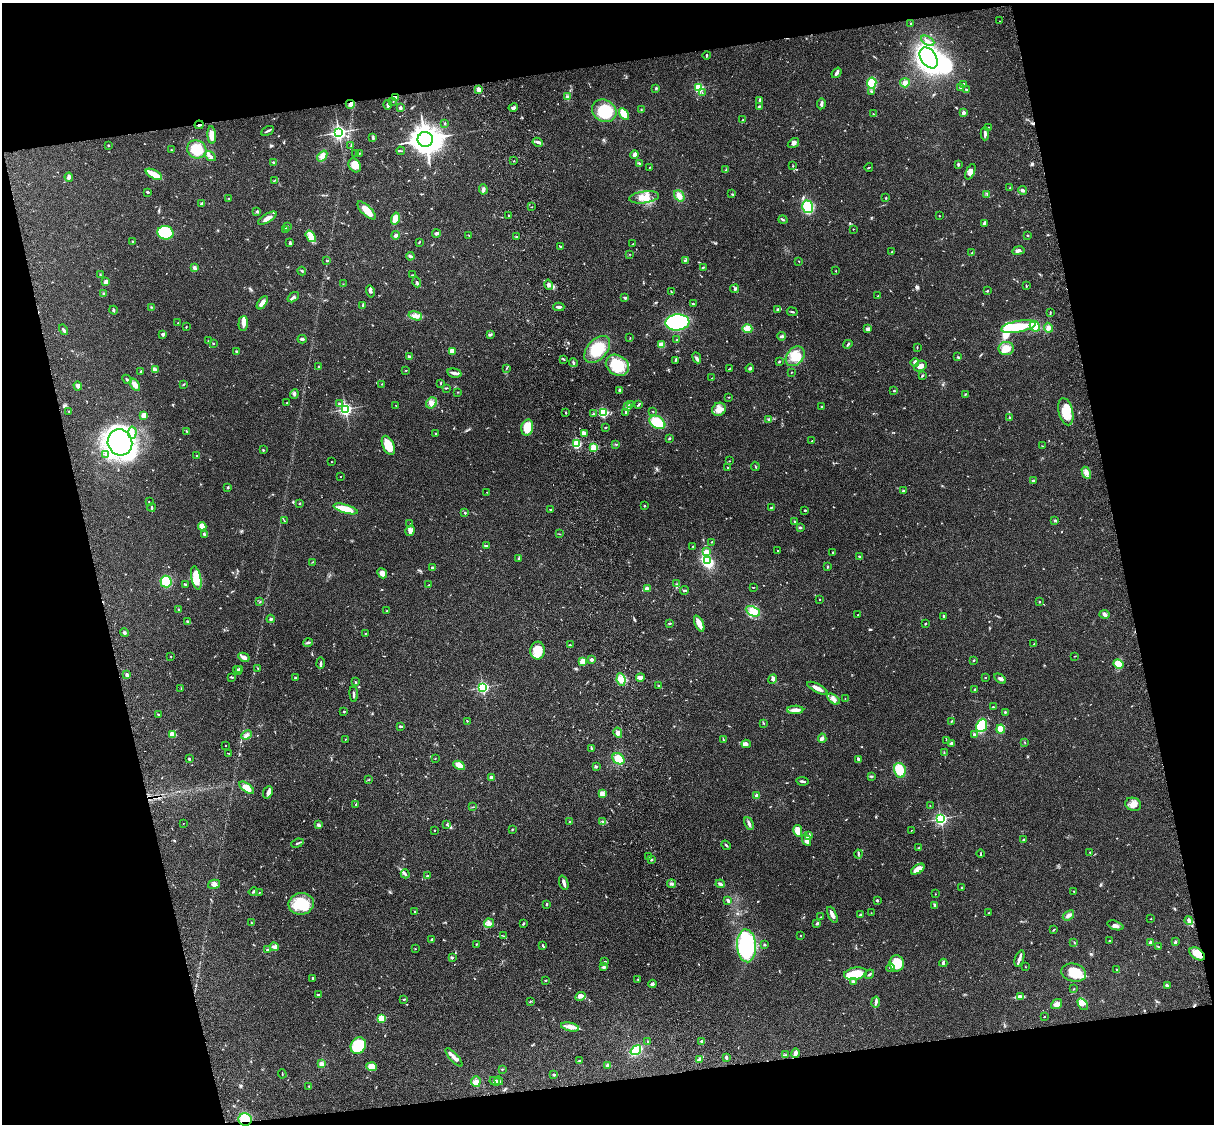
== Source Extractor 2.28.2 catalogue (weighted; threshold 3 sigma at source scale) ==
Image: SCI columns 121-4968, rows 277-4762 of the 5086 x 4926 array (HDU 1 of 3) = the unmasked area's bounding box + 8 px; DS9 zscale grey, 4 x 4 block average (1 PNG px = mean of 4 x 4 image px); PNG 1216 x 1126 px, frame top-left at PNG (2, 3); each listed source drawn as its Kron ellipse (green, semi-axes under 4 px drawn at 4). Shown black and unused: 25% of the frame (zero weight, under 3 of 4 exposures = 6% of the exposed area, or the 3 px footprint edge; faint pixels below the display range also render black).
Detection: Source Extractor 2.28.2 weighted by HDU 2 'WHT'. Background 0.0863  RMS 0.0061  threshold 0.0276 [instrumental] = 3 sigma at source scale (4.5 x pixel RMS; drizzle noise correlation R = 1.50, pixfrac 1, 0.05/0.05 arcsec/px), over >= 5 px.
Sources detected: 718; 2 too faint to see at this stretch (4 x 4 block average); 6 inside a brighter object's white glare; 4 cosmic-ray / hot-pixel residue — neither listed nor drawn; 15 coinciding with a brighter row at this scale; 35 inside a brighter listed object's ellipse — not listed separately; of the other 656, all 500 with FLUX_AUTO >= 1.36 (the completeness limit of this list) listed and drawn (156 fainter detections not listed), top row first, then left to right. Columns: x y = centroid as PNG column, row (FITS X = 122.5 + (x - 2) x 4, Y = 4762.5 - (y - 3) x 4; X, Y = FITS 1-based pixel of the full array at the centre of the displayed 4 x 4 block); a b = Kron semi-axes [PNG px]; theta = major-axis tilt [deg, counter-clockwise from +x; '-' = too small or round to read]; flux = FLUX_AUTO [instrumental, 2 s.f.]
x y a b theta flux
999 21 2 2 - 1.5
911 24 2 2 - 12
928 41 7 2 -27 9.1
707 55 4 2 - 2.6
929 58 11 7 -55 820
836 73 6 2 51 11
872 83 5 4 - 86
905 83 5 4 - 14
963 84 3 2 - 3.4
960 87 2 2 - 17
656 88 2 2 - 5.6
699 88 2 2 - 370
479 89 2 2 - 82
966 89 3 2 - 2.5
871 91 3 2 - 3.6
702 93 2 2 - 1.4
567 97 4 3 - 6.5
396 98 3 3 - 14
760 100 4 2 - 5.1
393 101 2 2 - 1.7
350 104 4 4 - 15
821 104 5 3 - 9.6
388 105 4 2 - 9.5
759 106 3 2 - 3.6
400 108 2 2 - 33
513 108 5 2 - 7.3
641 110 3 2 - 1.5
604 111 13 10 -32 150
963 113 2 2 - 47
624 114 6 4 -58 49
873 114 2 2 - 1.6
743 120 3 2 - 1.8
445 123 2 2 - 3.5
199 125 4 2 - 6.1
988 127 2 2 - 1.4
267 131 7 2 27 6.7
339 132 3 3 - 950
985 134 6 2 -90 13
212 135 9 4 -85 38
373 137 2 2 - 3
425 139 8 7 - 3700
538 142 5 2 - 7.4
793 143 6 2 36 13
109 146 2 2 - 2
351 146 2 2 - 1.4
197 149 10 9 - 87
171 150 3 2 - 2
401 151 4 2 - 3.3
359 153 2 2 - 3.1
356 154 3 3 - 6.4
634 155 4 3 - 9.8
210 156 6 3 -36 12
322 156 6 3 49 12
514 161 2 2 - 2.4
274 162 3 2 - 3.6
640 164 2 2 - 1.5
958 164 3 2 - 4.4
355 165 7 5 -58 39
793 166 2 2 - 1.4
650 167 2 2 - 1.7
869 167 4 2 - 2.6
726 170 2 2 - 1.9
970 172 8 4 67 22
154 174 9 3 -28 85
69 177 4 3 - 9.1
275 180 4 2 - 2.9
1010 188 3 2 - 3.2
483 189 5 3 - 8.4
1023 190 4 2 - 12
147 192 2 2 - 6.9
732 194 2 2 - 2.1
987 194 2 2 - 2
679 196 6 4 -51 18
644 197 15 6 7 44
886 198 2 2 - 2.1
229 199 4 2 - 1.9
201 203 4 2 - 2.8
531 207 2 2 - 1.6
808 207 6 5 - 130
366 210 12 5 -44 48
257 211 4 2 - 4.1
509 216 3 2 - 2.8
939 216 2 2 - 1.9
267 218 11 3 30 23
395 218 6 4 74 36
783 220 4 2 - 3.2
984 223 3 3 - 6.2
287 226 2 2 - 2
286 229 2 2 - 25
853 229 2 2 - 3.3
165 233 8 6 -14 230
436 233 4 3 - 8.3
396 235 4 3 - 9.9
469 235 2 2 - 2
1028 235 2 2 - 6.6
311 236 6 4 -54 19
516 237 2 2 - 1.9
133 242 3 2 - 3.1
419 242 2 2 - 3
290 243 4 2 - 6
633 244 2 2 - 3.9
560 246 2 2 - 3.1
1018 251 6 3 10 8.8
892 252 2 2 - 3.1
972 253 3 2 - 2.1
630 254 2 2 - 1.7
410 256 4 3 - 7.2
326 260 2 2 - 1.4
685 260 4 2 - 3.9
799 261 2 2 - 1.6
703 267 3 2 - 3
195 268 4 2 - 7.9
302 271 4 2 - 2.3
836 271 2 2 - 1.4
100 275 2 2 - 2.1
412 275 3 2 - 1.8
106 282 3 3 - 21
417 282 5 3 - 6.6
343 284 2 2 - 1.6
548 285 5 3 - 9.6
1026 286 3 2 - 2.5
735 289 4 2 - 4.3
370 291 6 3 -77 8.8
987 291 3 2 - 3.9
671 292 4 2 - 2.6
103 293 3 2 - 2.5
878 296 2 2 - 1.9
293 297 6 3 36 11
625 298 2 2 - 6.7
262 303 7 4 55 17
693 304 3 2 - 4.1
363 305 3 2 - 4.1
151 307 3 2 - 2.1
559 307 5 2 - 9.6
113 310 4 2 - 5.4
778 310 2 2 - 9.4
792 312 5 2 - 4.2
1050 312 2 2 - 1.6
415 316 7 3 -16 16
677 322 12 8 6 470
178 323 2 2 - 5
243 323 7 4 87 18
1035 326 5 5 - 70
186 327 3 2 - 2.5
1018 327 17 5 10 140
1048 328 5 4 - 10
747 329 5 4 - 15
868 329 3 3 - 14
64 330 5 2 - 5.5
163 334 3 2 - 6.3
490 334 3 2 - 4.8
782 336 4 3 - 8
630 338 2 2 - 1.7
302 339 4 2 - 6.3
677 340 2 2 - 2.8
208 341 2 2 - 1.5
213 343 2 2 - 3.7
848 344 5 2 - 3.8
662 345 4 4 - 25
917 347 3 2 - 1.9
1006 348 7 6 - 41
597 349 16 10 48 110
452 351 4 3 - 20
237 352 4 3 - 4.9
409 356 3 2 - 5.6
795 356 11 8 49 57
958 357 3 2 - 2.9
697 358 6 3 -64 7.3
563 359 3 2 - 2.8
675 360 3 2 - 2.9
779 361 2 2 - 5
573 362 4 2 - 5.1
915 363 4 3 - 16
617 365 12 9 -32 120
920 366 6 5 - 21
319 367 3 2 - 3.9
506 368 2 2 - 2.5
730 368 3 2 - 2.4
750 368 4 3 - 5.9
155 370 2 2 - 8.3
406 370 2 2 - 1.7
141 371 3 2 - 2.6
791 372 2 2 - 1.6
454 373 7 2 -12 14
922 376 4 2 - 3.8
712 378 2 2 - 2.1
127 379 5 2 - 5
441 383 4 2 - 2
183 384 3 2 - 2.6
382 384 2 2 - 1.8
135 385 7 4 -56 22
78 386 5 3 - 15
446 388 3 2 - 2.7
620 390 3 3 - 5.5
894 391 2 2 - 3.2
458 392 2 2 - 1.6
294 394 5 3 - 5.7
965 394 3 2 - 2.3
728 397 2 2 - 1.8
287 403 2 2 - 2.9
431 403 6 5 - 17
339 404 2 2 - 14
630 404 2 2 - 1.5
639 404 4 2 - 5
396 406 3 2 - 1.7
627 406 4 3 - 7.1
822 407 2 2 - 6.7
345 409 2 2 - 740
719 409 7 6 - 26
69 411 2 2 - 2.6
653 411 2 2 - 1.9
565 412 2 2 - 2.4
626 412 4 2 - 3
1066 412 14 7 -76 64
603 413 2 2 - 330
593 414 2 2 - 2.6
143 416 3 2 - 31
1009 418 3 2 - 2.6
769 419 2 2 - 2
657 422 8 6 -32 88
527 427 8 5 75 98
606 427 2 2 - 1.8
187 431 4 2 - 3.6
132 433 6 3 85 11
436 433 2 2 - 2.7
584 433 4 3 - 12
669 439 3 2 - 3.2
812 441 2 2 - 4
120 442 13 12 - 780
577 444 2 2 - 370
616 444 2 2 - 2.1
388 445 10 5 -65 84
1042 446 2 2 - 1.6
594 448 2 2 - 210
263 450 3 2 - 3
105 454 2 2 - 2.2
197 456 2 2 - 9.1
729 461 2 2 - 1.4
331 462 2 2 - 3.7
755 466 4 2 - 2.6
728 467 2 2 - 3.3
1086 473 6 4 -63 14
340 477 2 2 - 3.2
1034 481 3 2 - 8.2
228 488 3 2 - 4.6
903 491 3 3 - 4
487 492 2 2 - 1.5
149 502 2 2 - 1.6
300 504 2 2 - 2.2
644 506 2 2 - 3.4
152 507 4 2 - 4.8
771 507 2 2 - 3.8
346 509 12 4 -16 67
550 510 3 2 - 2
805 510 2 2 - 5
465 513 2 2 - 12
1055 520 3 2 - 3.6
284 521 2 2 - 1.4
794 522 2 2 - 2.6
410 524 2 2 - 2.4
202 526 4 4 - 41
800 527 3 2 - 3.1
410 531 5 4 - 12
204 534 2 2 - 17
560 534 2 2 - 1.6
711 542 2 2 - 2.2
486 545 3 2 - 3.1
693 546 2 2 - 2.7
777 550 2 2 - 1.7
706 552 3 3 - 21
833 553 3 2 - 5.5
859 556 2 2 - 4.4
519 558 3 2 - 4.9
707 561 4 3 - 240
312 562 2 2 - 1.9
828 566 2 2 - 3.6
432 568 2 2 - 10
382 573 5 4 - 23
196 578 12 5 -78 73
166 581 6 5 - 100
185 584 3 2 - 5.3
677 584 3 2 - 4
429 585 2 2 - 1.4
753 587 3 2 - 2.4
647 589 3 2 - 28
685 590 4 2 - 4.1
820 599 2 2 - 3.2
260 602 2 2 - 1.7
1039 602 2 2 - 11
178 610 3 2 - 2.9
387 611 2 2 - 3.9
753 611 7 4 -27 24
1105 614 5 4 - 9.1
858 615 2 2 - 1.8
944 616 3 2 - 4
271 619 4 2 - 4.6
188 622 4 2 - 4.9
669 623 3 2 - 3
699 624 9 3 -66 43
925 624 2 2 - 1.8
125 633 4 3 - 6.6
365 633 2 2 - 1.4
308 642 5 2 - 5.1
1034 644 3 2 - 2.6
570 645 3 2 - 3
538 651 9 7 81 65
171 656 2 2 - 1.5
1075 656 2 2 - 1.7
244 657 6 3 -27 17
591 660 2 2 - 38
974 660 2 2 - 3.1
583 662 4 4 - 35
321 663 5 2 - 4.5
1118 664 5 4 - 79
258 668 2 2 - 1.4
240 669 2 2 - 19
237 670 4 3 - 6.2
127 675 2 2 - 30
231 677 4 2 - 4.2
640 677 4 3 - 18
295 678 2 2 - 9.7
985 678 2 2 - 1.6
773 679 5 3 - 11
1000 679 6 2 -35 7.8
621 680 6 4 -82 25
355 682 3 2 - 3.1
659 686 3 2 - 5.7
483 687 2 2 - 670
181 688 2 2 - 1.8
817 688 11 3 -27 30
975 689 2 2 - 3.8
354 694 8 2 -83 7.1
845 698 2 2 - 1.8
833 699 7 4 -36 16
993 707 2 2 - 2.8
795 710 8 3 1 24
344 711 2 2 - 8.4
1005 712 2 2 - 2.6
158 714 3 2 - 3.8
467 721 2 2 - 2.3
951 721 2 2 - 2.4
764 723 2 2 - 2.2
982 725 7 5 68 130
400 726 3 2 - 5.8
1001 729 4 3 - 83
618 733 5 3 - 11
172 734 4 2 - 37
246 735 6 4 23 12
974 735 4 2 - 3.7
822 738 5 4 - 8.1
345 739 3 2 - 1.4
723 739 4 2 - 2.8
947 740 3 2 - 2.9
1025 742 2 2 - 1.7
952 743 3 2 - 10
746 744 5 4 - 8.1
226 746 2 2 - 2.8
592 748 2 2 - 1.9
944 752 3 2 - 3.4
228 753 3 2 - 1.8
189 758 3 2 - 4.5
435 759 2 2 - 1.6
618 759 6 5 - 51
858 759 3 2 - 10
459 765 6 3 -27 31
596 767 3 2 - 3.3
900 770 7 5 -77 69
871 776 3 2 - 3.3
491 777 2 2 - 41
368 780 2 2 - 1.5
802 781 6 2 -6 7.2
247 788 8 3 -37 39
268 792 6 4 66 12
602 794 4 3 - 23
757 796 2 2 - 65
1133 804 8 6 -16 28
356 805 4 2 - 4.3
930 806 2 2 - 1.8
473 807 2 2 - 2.1
941 819 2 2 - 750
603 821 2 2 - 1.7
570 822 2 2 - 1.8
183 823 2 2 - 1.5
749 823 7 2 -67 11
447 824 2 2 - 1.6
319 825 3 3 - 7.8
512 829 2 2 - 2.8
434 830 2 2 - 5
911 830 2 2 - 2.5
798 831 6 4 -77 50
808 836 4 3 - 6.5
807 840 6 3 -62 18
1023 840 2 2 - 16
297 843 6 2 19 4.8
726 845 5 2 - 4
919 848 2 2 - 2.3
1090 852 2 2 - 2.4
858 854 4 2 - 3.6
981 854 4 2 - 2.9
648 856 2 2 - 1.4
651 860 3 2 - 3.7
918 869 7 3 34 43
405 874 4 2 - 6.1
427 876 2 2 - 4.8
564 883 7 2 -70 13
214 884 6 4 16 13
671 884 4 3 - 7.6
720 884 4 2 - 9.4
961 888 3 2 - 2
253 891 5 2 - 5.2
1074 891 2 2 - 3.9
259 892 2 2 - 1.6
935 894 2 2 - 1.9
728 900 3 2 - 11
877 900 2 2 - 4.4
301 904 12 10 8 120
546 904 3 2 - 2.6
935 905 4 3 - 7.9
415 912 2 2 - 3.2
871 913 2 2 - 1.4
989 913 2 2 - 2.6
832 915 8 2 -65 22
861 915 3 2 - 5.8
1068 915 6 4 36 11
821 917 2 2 - 1.5
1151 919 2 2 - 2.1
1189 920 4 3 - 8.9
251 923 2 2 - 2.8
489 923 5 4 - 12
523 924 3 2 - 3.9
817 924 2 2 - 5.8
1115 925 8 3 -19 12
1053 930 3 2 - 2.4
503 936 3 2 - 3.2
800 936 2 2 - 1.7
432 940 3 2 - 7.3
1109 941 2 2 - 3.4
1074 942 3 2 - 2
1151 942 2 2 - 26
1175 942 4 2 - 4.9
476 944 2 2 - 2.4
765 945 3 2 - 2.4
543 946 4 2 - 4.6
746 946 16 9 -86 390
274 947 5 4 - 9.9
1159 947 3 2 - 2.9
415 949 2 2 - 1.8
267 950 3 2 - 3
1197 954 8 5 -34 45
452 958 2 2 - 4
1019 958 8 3 70 10
604 961 2 2 - 1.9
897 963 8 7 - 82
943 963 4 2 - 7.8
604 967 2 2 - 34
1025 967 2 2 - 2.4
890 968 4 2 - 4.4
1117 970 2 2 - 3.1
1074 973 13 9 -14 80
855 974 11 6 11 110
869 974 5 2 - 5.6
313 978 3 2 - 4.9
638 980 2 2 - 1.6
545 981 2 2 - 1.8
853 982 4 2 - 7.1
652 984 4 3 - 8
1167 986 3 2 - 12
1074 989 2 2 - 1.5
318 995 3 2 - 3.9
580 996 5 3 - 15
1021 997 2 2 - 1.9
404 999 3 2 - 2.9
530 1001 2 2 - 1.5
876 1002 5 3 - 8.2
1056 1004 6 4 37 14
1083 1004 7 4 -55 15
1044 1017 2 2 - 1.8
382 1018 2 2 - 240
570 1027 9 3 -12 23
702 1041 3 3 - 6.1
648 1042 3 2 - 2.9
358 1046 9 7 57 120
636 1050 6 4 37 120
795 1053 5 3 - 18
785 1055 4 2 - 4.3
454 1057 11 3 -48 18
726 1057 3 2 - 8.5
699 1059 4 2 - 5.2
579 1060 3 2 - 2.2
322 1064 4 3 - 12
608 1065 4 3 - 17
371 1067 5 4 - 41
502 1069 2 2 - 1.9
282 1074 4 2 - 2.6
554 1075 3 2 - 5.7
495 1081 5 3 - 6.9
499 1081 4 2 - 5
476 1082 5 4 - 16
309 1086 2 2 - 2
245 1119 6 6 - 57
Overlapping masked pixels (flux is a lower limit): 5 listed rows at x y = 396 98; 350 104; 199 125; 1197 954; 245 1119
Diffuse or blended objects may show on this block-average render without a row.